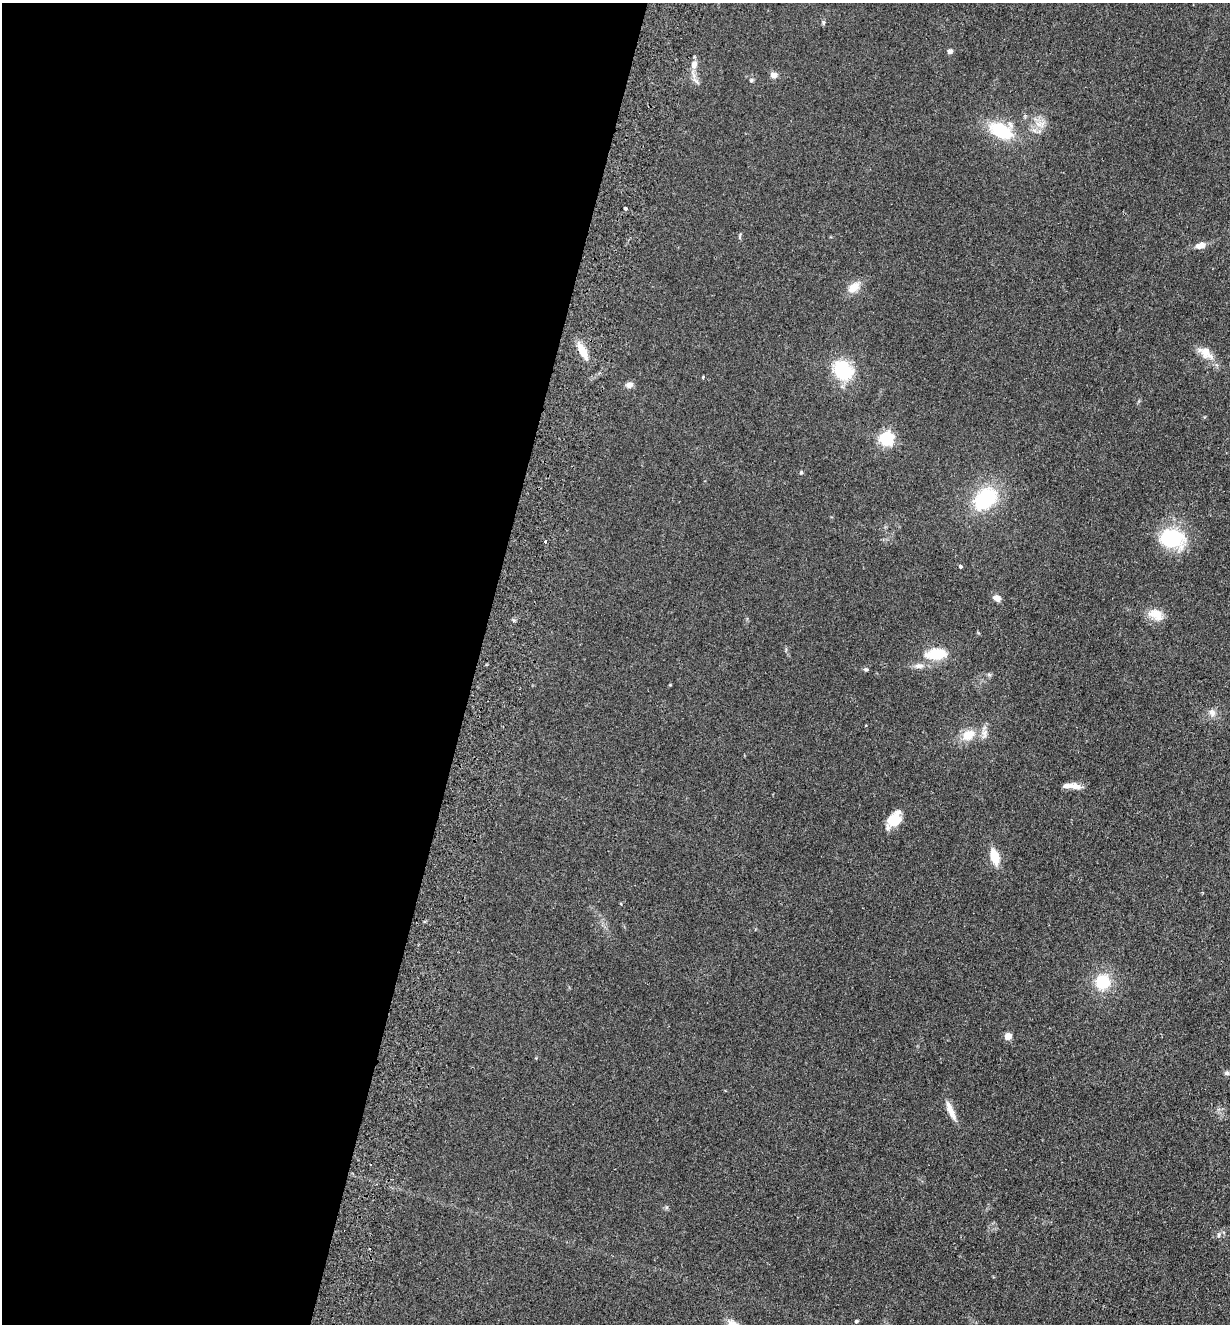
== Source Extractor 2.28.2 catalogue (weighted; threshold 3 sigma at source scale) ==
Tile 5 of 4 x 4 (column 1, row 2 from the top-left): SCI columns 312-1539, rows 2663-3984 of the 5410 x 5325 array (HDU 1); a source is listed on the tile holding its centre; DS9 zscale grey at full resolution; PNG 1232 x 1326 px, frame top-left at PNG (2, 3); no overlay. Shown black and unused: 39% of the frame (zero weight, under 2 of 3 exposures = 3% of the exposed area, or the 3 px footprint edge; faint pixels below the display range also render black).
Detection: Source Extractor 2.28.2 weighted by HDU 2 'WHT'; one run over the whole footprint, this tile lists its part. Background 0.133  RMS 0.01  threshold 0.0471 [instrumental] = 3 sigma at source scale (4.5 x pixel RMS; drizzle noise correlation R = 1.50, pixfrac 1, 0.05/0.05 arcsec/px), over >= 5 px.
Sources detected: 41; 3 inside a brighter listed object's ellipse — not listed separately; the other 38 listed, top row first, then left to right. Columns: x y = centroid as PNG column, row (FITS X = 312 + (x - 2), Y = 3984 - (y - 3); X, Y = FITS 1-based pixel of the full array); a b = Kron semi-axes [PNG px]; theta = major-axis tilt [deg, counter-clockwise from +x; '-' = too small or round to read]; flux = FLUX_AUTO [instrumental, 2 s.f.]
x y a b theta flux
823 22 8 4 82 1.6
950 51 4 4 - 5.3
694 65 10 8 73 6.8
773 75 8 7 - 4.6
751 80 6 5 - 1.5
696 81 11 6 -42 3.8
1040 124 17 9 -9 10
1001 130 25 16 -23 50
625 208 4 3 - 4.8
1200 245 11 7 17 7.6
854 287 16 10 39 13
582 351 20 7 -62 16
1206 353 21 11 -38 15
843 370 19 15 -44 65
703 377 3 3 - 1.3
629 385 8 7 - 5.1
886 439 6 6 - 210
801 472 5 4 - 1.2
985 498 25 18 44 73
1172 538 32 23 -10 59
545 541 3 3 - 1.6
960 566 4 3 - 3.7
997 598 9 7 -27 6.2
1156 615 21 13 -26 14
935 654 22 11 4 31
919 666 15 6 4 5.7
866 669 6 4 -3 1.7
1212 713 11 9 -56 5.5
968 735 18 14 27 17
1075 786 15 8 -17 8.1
894 820 17 13 27 20
995 857 15 8 -74 20
1103 982 17 16 - 33
1008 1036 5 4 - 21
1227 1073 6 6 - 2.3
950 1110 24 7 -66 10
1219 1235 7 4 72 2.2
856 1321 4 3 - 1.6